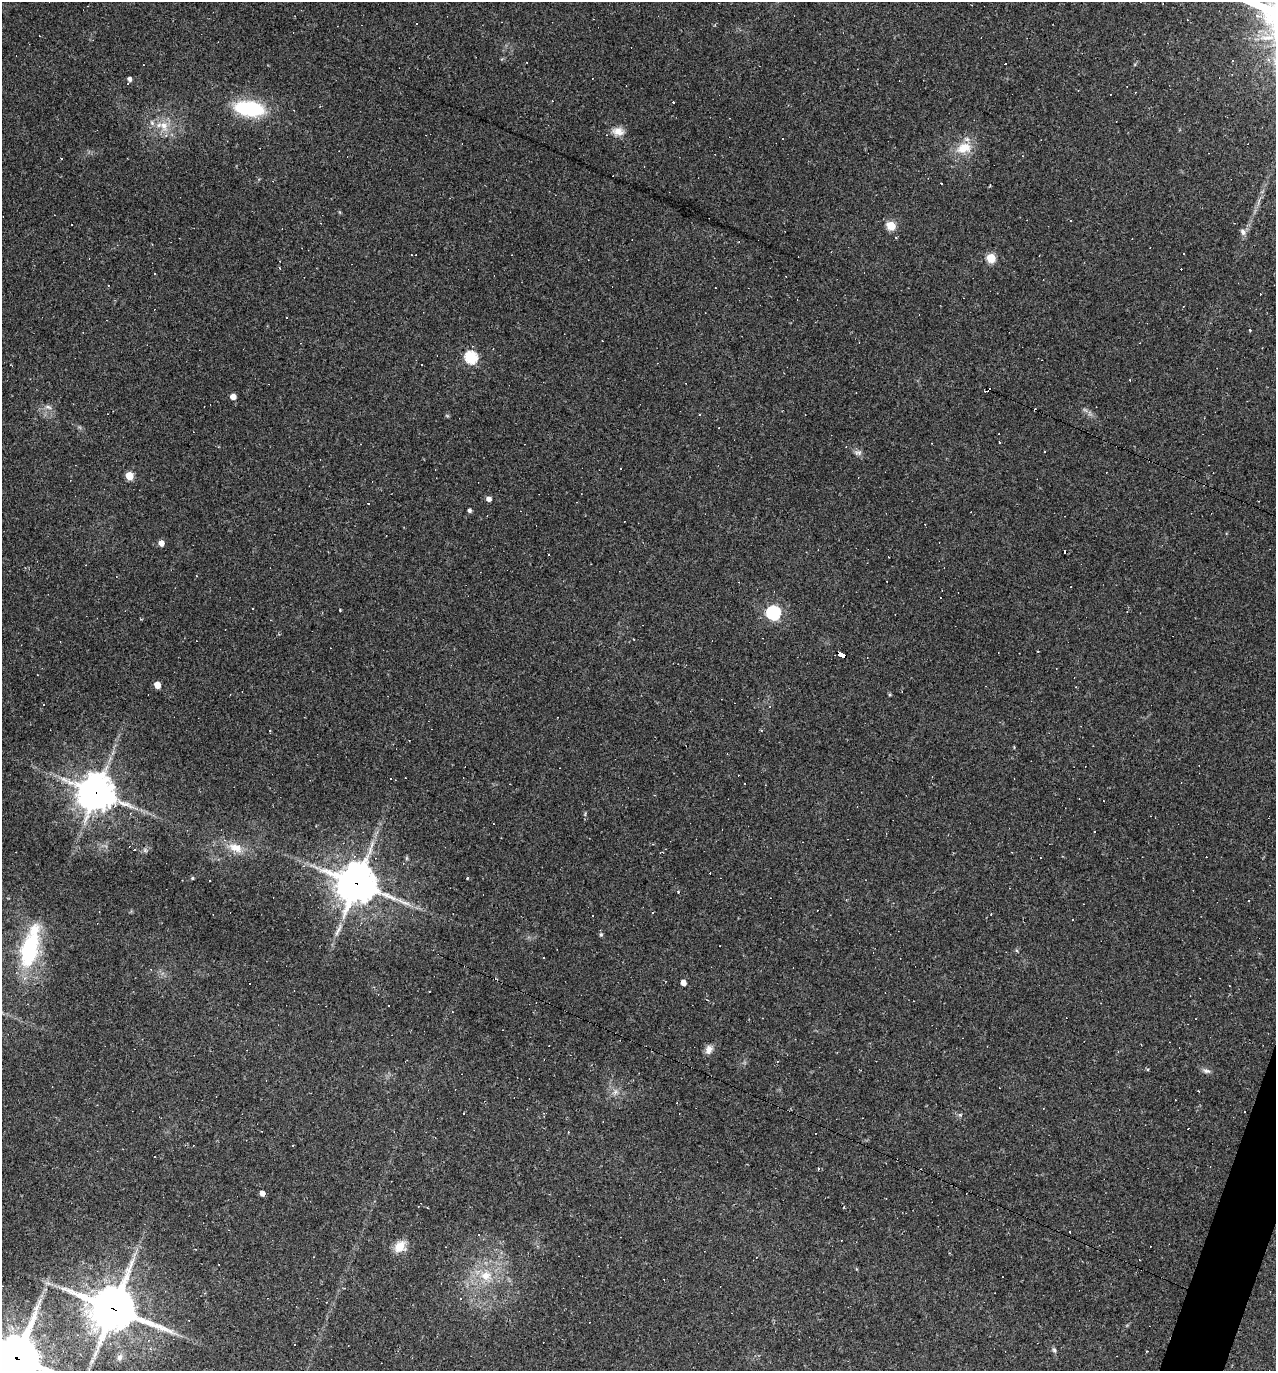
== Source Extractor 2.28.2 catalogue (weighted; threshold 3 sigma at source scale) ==
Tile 6 of 4 x 4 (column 2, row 2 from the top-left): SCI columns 1540-2813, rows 2741-4109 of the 5494 x 5479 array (HDU 1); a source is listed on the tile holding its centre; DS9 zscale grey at full resolution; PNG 1278 x 1373 px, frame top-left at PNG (2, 2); no overlay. Shown black and unused: <1% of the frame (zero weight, under 2 of 3 exposures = <1% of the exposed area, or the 3 px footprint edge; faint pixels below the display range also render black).
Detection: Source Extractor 2.28.2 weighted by HDU 2 'WHT'; one run over the whole footprint, this tile lists its part. Background 0.178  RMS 0.0079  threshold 0.0355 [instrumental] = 3 sigma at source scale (4.5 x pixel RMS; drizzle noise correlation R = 1.50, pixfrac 1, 0.05/0.05 arcsec/px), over >= 5 px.
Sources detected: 133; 64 cosmic-ray / hot-pixel residue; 1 long thin detection or spike segment (spike, bleed or trail) — not listed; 1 inside a brighter listed object's ellipse — not listed separately; the other 67 listed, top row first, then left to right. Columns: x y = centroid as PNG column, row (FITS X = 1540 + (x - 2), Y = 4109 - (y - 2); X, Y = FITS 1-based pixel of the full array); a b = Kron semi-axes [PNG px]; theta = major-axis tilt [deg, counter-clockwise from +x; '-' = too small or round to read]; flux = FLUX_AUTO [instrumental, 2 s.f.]
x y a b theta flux
130 79 4 4 - 2.7
249 108 36 17 -7 51
152 123 6 5 - 1.7
164 126 15 11 -64 10
618 131 16 11 -9 7.1
964 148 21 14 17 16
941 183 3 2 - 0.53
990 185 3 2 - 0.74
71 224 3 3 - 1.8
891 226 5 5 - 31
1243 232 8 7 - 3.4
991 258 5 5 - 30
280 268 4 3 - 0.58
1250 330 3 3 - 1.9
471 357 6 6 - 94
233 397 5 5 - 5.8
48 407 11 5 -19 2.9
1085 410 9 3 -32 1.9
1000 443 3 3 - 1.5
858 452 12 5 5 2.3
1044 452 3 2 - 0.58
620 468 3 2 - 1
129 476 5 5 - 23
489 499 5 4 - 3.7
368 504 3 2 - 0.59
469 510 4 3 - 2.1
161 543 5 5 - 6.1
549 555 3 2 - 1.3
196 576 4 3 - 0.59
340 610 2 2 - 0.66
1127 611 4 2 - 0.46
773 613 6 6 - 140
841 654 7 4 -26 49
157 685 5 4 - 9.6
890 695 5 3 - 0.78
43 704 3 3 - 2.1
270 731 3 2 - 0.67
391 779 3 3 - 1.1
96 792 13 12 - 1500
235 848 21 11 -23 12
145 850 6 5 - 1.3
406 858 6 4 90 1
192 878 4 4 - 0.9
467 878 3 3 - 0.81
209 881 3 2 - 0.76
356 883 15 13 -27 1700
678 892 4 3 - 0.69
653 912 3 3 - 1.4
601 935 6 5 - 1.2
30 947 58 21 76 69
683 983 5 4 - 5.5
389 1005 3 3 - 1.2
709 1050 12 8 65 4.8
1206 1071 10 5 -2 2.4
615 1092 7 5 46 2.3
463 1113 3 2 - 0.81
262 1193 5 4 - 4.7
399 1247 14 10 52 12
486 1276 16 14 -18 16
345 1288 3 3 - 0.7
113 1309 17 15 -25 2800
150 1349 5 4 - 1.3
1054 1350 7 5 -72 1.6
1147 1351 3 3 - 0.53
120 1357 11 7 72 3.7
17 1358 21 18 -16 3000
92 1361 7 5 46 1.9
Overlapping masked pixels (flux is a lower limit): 5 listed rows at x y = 841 654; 96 792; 356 883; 113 1309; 17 1358
Isophote crosses this tile's border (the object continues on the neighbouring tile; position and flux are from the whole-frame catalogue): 1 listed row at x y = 17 1358
Unlisted compact peaks at least as high as the median listed source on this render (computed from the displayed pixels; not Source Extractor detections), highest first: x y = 960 1115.